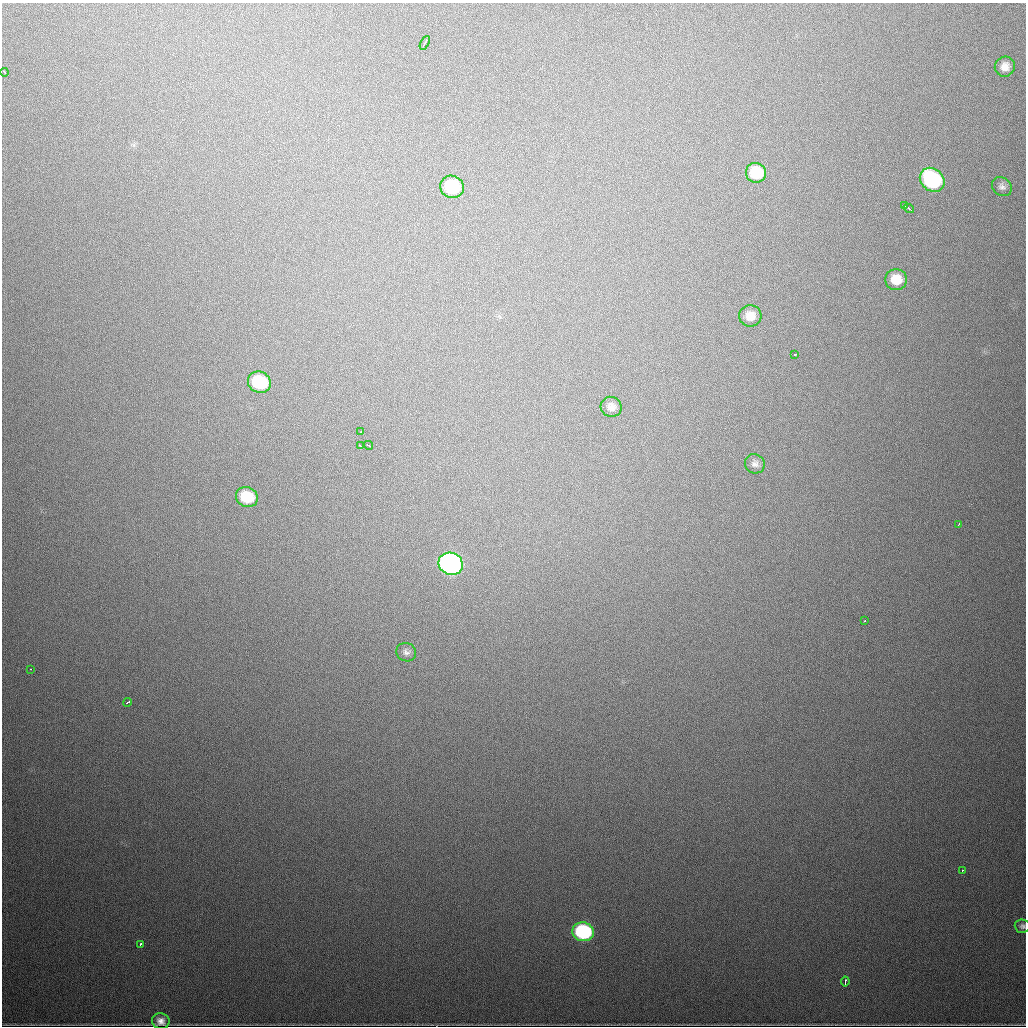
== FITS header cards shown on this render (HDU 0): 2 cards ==
NAXIS1  =                 1024
NAXIS2  =                 1024

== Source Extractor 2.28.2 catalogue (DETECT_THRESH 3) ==
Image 1024 x 1024 px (HDU 0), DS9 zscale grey, 1 PNG px = 1 image px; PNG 1028 x 1028 px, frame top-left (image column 1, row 1024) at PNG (2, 3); each listed source drawn as its Kron ellipse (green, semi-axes under 4 px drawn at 4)
Background 751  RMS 22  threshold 67.1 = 3 sigma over >= 5 px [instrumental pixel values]
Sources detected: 31; all 31 listed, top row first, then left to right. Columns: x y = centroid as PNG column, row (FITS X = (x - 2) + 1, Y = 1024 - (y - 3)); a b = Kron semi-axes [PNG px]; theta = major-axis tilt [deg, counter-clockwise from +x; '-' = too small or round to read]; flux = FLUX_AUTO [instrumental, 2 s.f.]
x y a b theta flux
425 43 7 2 61 6000
1005 67 10 9 - 14000
5 72 4 2 - 3100
756 173 10 10 - 45000
932 180 13 11 -41 180000
452 187 12 11 - 81000
1002 187 11 9 -37 6700
905 205 3 2 - 2500
909 208 6 2 -34 3900
896 280 11 10 - 27000
750 316 11 10 - 18000
795 354 3 2 - 3500
259 382 12 10 -25 88000
611 407 10 10 - 11000
360 432 3 2 - 2400
368 445 5 3 - 5200
360 446 4 3 - 15000
755 464 10 9 - 7700
247 497 11 9 -26 51000
959 524 3 2 - 1500
451 564 12 11 - 660000
864 621 3 2 - 2200
406 652 10 9 - 6700
31 669 3 2 - 1900
128 702 5 2 - 3400
962 870 3 2 - 1500
1023 926 8 6 -2 4500
583 932 11 9 -13 180000
140 945 4 2 - 2600
845 981 5 2 - 3100
161 1021 9 7 -16 10000
At the frame edge (FLAGS 8, measured only in part): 1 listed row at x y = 1023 926